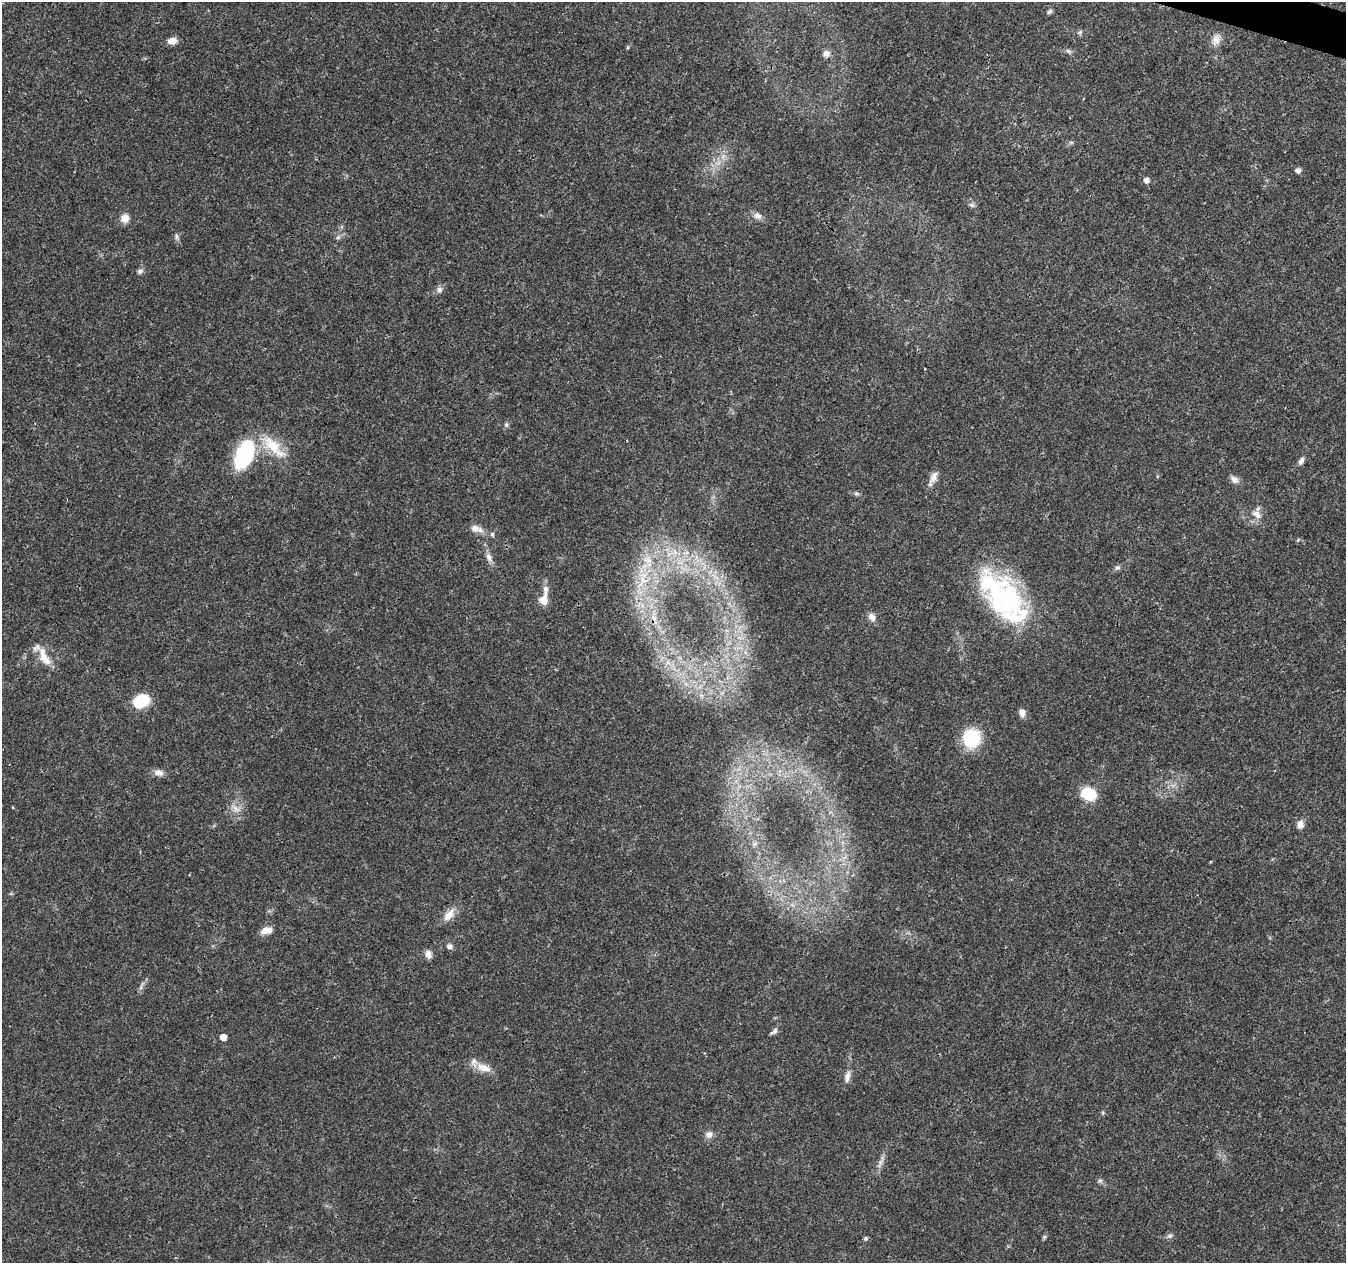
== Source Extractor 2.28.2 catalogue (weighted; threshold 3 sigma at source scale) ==
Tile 10 of 4 x 4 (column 2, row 3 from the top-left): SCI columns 1355-2698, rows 1544-2804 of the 5392 x 5546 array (HDU 1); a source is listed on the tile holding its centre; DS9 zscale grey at full resolution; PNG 1348 x 1265 px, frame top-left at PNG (2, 2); no overlay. Shown black and unused: <1% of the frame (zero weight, under 3 of 4 exposures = <1% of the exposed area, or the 3 px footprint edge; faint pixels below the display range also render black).
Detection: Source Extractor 2.28.2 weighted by HDU 2 'WHT'; one run over the whole footprint, this tile lists its part. Background 0.0261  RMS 0.0019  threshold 0.00865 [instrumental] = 3 sigma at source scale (4.5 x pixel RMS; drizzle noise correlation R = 1.50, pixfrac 1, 0.0396/0.0396 arcsec/px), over >= 5 px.
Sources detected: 69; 3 inside a brighter object's white glare — not listed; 4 inside a brighter listed object's ellipse — not listed separately; the other 62 listed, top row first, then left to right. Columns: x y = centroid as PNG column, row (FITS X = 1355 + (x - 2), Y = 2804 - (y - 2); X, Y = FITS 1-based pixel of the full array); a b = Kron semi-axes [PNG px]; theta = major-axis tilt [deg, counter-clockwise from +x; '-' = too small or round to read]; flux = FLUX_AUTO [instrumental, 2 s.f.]
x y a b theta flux
1049 12 7 5 44 0.4
1080 32 6 5 - 0.35
1216 39 16 10 71 1.5
172 41 10 7 3 1.6
628 47 6 3 72 0.2
1068 51 8 5 -31 0.45
826 54 10 9 - 0.97
1298 170 5 5 - 0.92
1146 180 6 5 - 0.95
972 205 8 6 -17 0.48
757 216 11 8 -31 1
125 219 9 8 - 2
177 236 8 4 -72 0.41
338 237 8 4 45 0.44
140 271 7 6 - 0.54
439 289 8 7 - 0.72
506 425 6 5 - 0.36
274 447 39 15 -44 6.4
244 455 31 20 66 16
1301 461 9 6 65 0.76
934 477 18 8 62 1.4
1234 480 12 8 -41 0.99
856 494 7 5 -18 0.41
1257 514 15 9 -40 1.5
475 528 10 8 -12 1.2
492 534 6 5 - 0.36
1298 540 6 3 71 0.21
674 552 8 6 61 0.96
489 557 13 7 -63 1.1
648 560 13 10 -34 2.4
1117 568 8 5 14 0.47
643 581 25 14 54 5.9
1006 599 59 42 -75 26
544 600 11 8 76 2.2
654 617 17 8 -74 2.3
872 617 12 8 -55 1.1
44 657 30 11 -63 3.2
668 662 7 5 90 0.67
141 701 16 11 32 7
1022 713 8 6 -75 1.3
972 739 18 16 88 9.6
159 773 12 7 -11 1.2
1088 794 13 10 -19 7.8
236 809 13 6 -36 1.2
1300 824 11 8 87 1.2
1210 862 4 2 - 0.19
449 915 19 9 50 2.2
266 930 15 8 14 1.7
449 946 8 7 - 0.7
428 954 10 7 -78 1.1
141 987 7 4 72 0.43
774 1031 12 5 38 0.6
223 1037 5 5 - 1.9
484 1068 20 10 -16 2.4
847 1077 16 7 78 1.2
1103 1113 6 4 -72 0.22
709 1135 10 9 - 1
880 1162 7 4 71 0.6
1100 1181 7 5 20 0.41
1170 1236 8 5 20 0.47
1044 1237 6 5 - 0.3
866 1238 5 5 - 0.34
Overlapping masked pixels (flux is a lower limit): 1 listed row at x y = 654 617